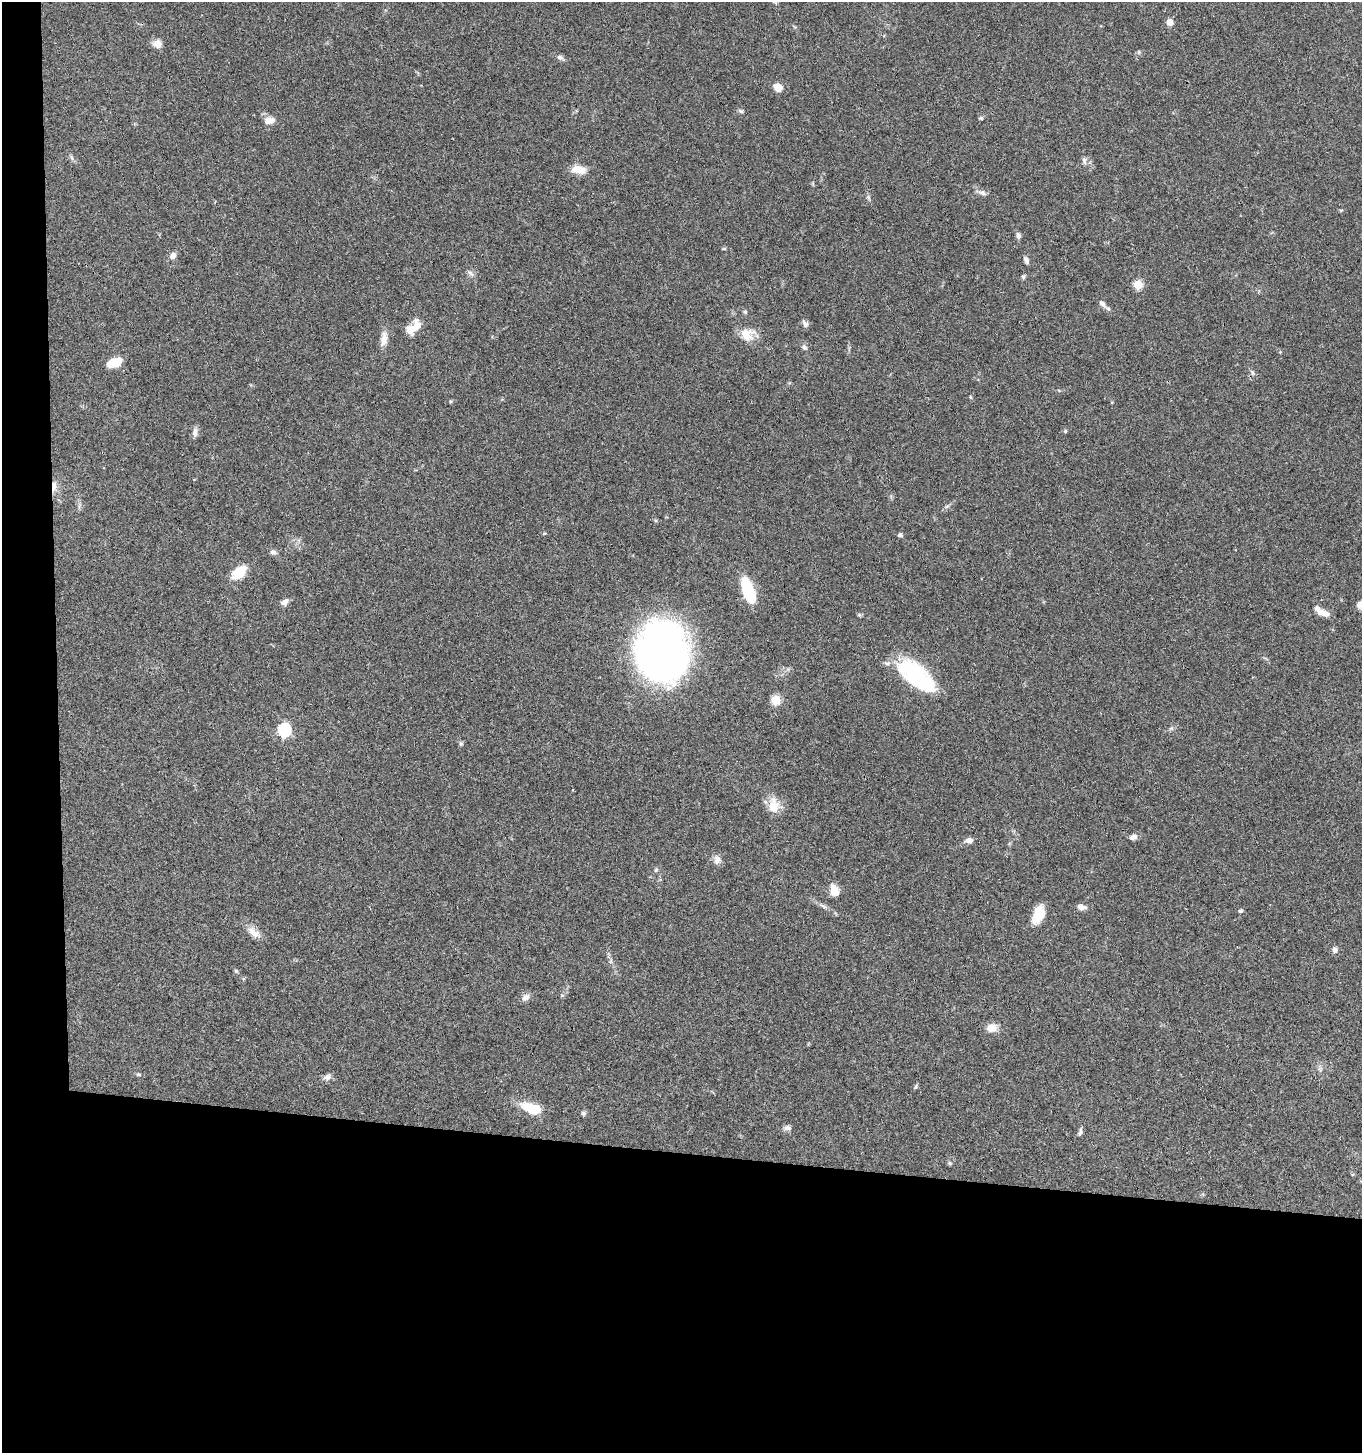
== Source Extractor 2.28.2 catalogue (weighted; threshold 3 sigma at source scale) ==
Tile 7 of 3 x 3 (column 1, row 3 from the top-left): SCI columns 205-1564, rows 6-1456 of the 4442 x 4368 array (HDU 1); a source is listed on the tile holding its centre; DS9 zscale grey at full resolution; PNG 1364 x 1455 px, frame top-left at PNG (2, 2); no overlay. Shown black and unused: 24% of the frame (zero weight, under 3 of 4 exposures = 6% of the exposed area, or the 3 px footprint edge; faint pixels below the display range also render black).
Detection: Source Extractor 2.28.2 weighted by HDU 2 'WHT'; one run over the whole footprint, this tile lists its part. Background 0.0676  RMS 0.0054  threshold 0.0241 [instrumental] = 3 sigma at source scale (4.5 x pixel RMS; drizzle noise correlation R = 1.50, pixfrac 1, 0.05/0.05 arcsec/px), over >= 5 px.
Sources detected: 73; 1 inside a brighter object's white glare — not listed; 2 inside a brighter listed object's ellipse — not listed separately; the other 70 listed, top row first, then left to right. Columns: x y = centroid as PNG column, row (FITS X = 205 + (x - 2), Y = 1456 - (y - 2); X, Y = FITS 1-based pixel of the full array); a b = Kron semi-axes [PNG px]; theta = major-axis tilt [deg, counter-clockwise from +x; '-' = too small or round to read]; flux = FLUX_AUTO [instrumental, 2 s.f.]
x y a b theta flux
1170 22 5 5 - 7.4
157 44 10 9 - 4
1139 52 5 4 - 0.7
560 57 8 6 -24 1.5
778 87 9 7 -28 5.6
741 111 6 5 - 0.95
981 118 5 5 - 0.73
269 120 14 9 11 4.3
72 158 7 4 -71 0.95
1084 160 11 5 -76 1.5
579 169 15 8 -9 7.3
982 193 12 6 -22 2.3
1341 210 6 3 19 0.57
1018 236 6 5 - 1.7
724 249 6 3 -18 0.55
173 256 8 7 - 2.6
1026 260 9 6 -69 1.7
471 273 11 4 -45 1.5
1023 277 6 5 - 0.93
1138 285 5 5 - 21
1102 303 11 7 -46 2.4
745 312 6 5 - 0.8
805 323 12 6 -53 1.7
414 327 20 10 43 8
745 333 25 11 9 6.6
384 339 18 9 84 4.6
804 347 7 5 -17 1.2
114 363 17 10 20 7.4
1252 372 9 4 -60 1.1
970 397 5 3 - 0.53
1065 431 5 4 - 0.67
195 432 14 6 86 2.2
54 487 15 5 85 3.2
900 535 4 4 - 1.7
273 552 9 6 -8 1.6
239 572 17 10 40 12
748 590 24 9 -69 33
285 602 12 7 33 2.2
1359 605 10 7 73 1.9
1322 613 14 7 -15 5.1
859 615 6 5 - 0.73
662 651 47 38 -89 290
916 676 45 19 -39 49
776 700 5 5 - 26
284 730 6 6 - 73
461 744 6 5 - 0.86
774 806 20 15 -86 8.1
1133 837 10 7 21 2
969 841 9 6 5 2.6
717 859 11 10 - 2.8
656 870 6 5 - 0.92
834 890 14 9 -71 5.8
823 906 12 4 -30 1.6
1081 907 9 6 -11 3.1
1241 911 5 5 - 0.94
1038 914 20 11 69 11
254 932 21 10 -40 5
1335 950 7 7 - 1.9
611 961 6 4 71 0.81
236 971 5 5 - 0.72
525 997 9 7 41 2.8
992 1028 14 10 14 4.7
139 1074 8 4 -8 0.81
327 1077 11 8 26 2.1
915 1087 6 4 73 0.78
531 1108 22 10 -26 15
583 1113 7 6 - 1
787 1128 10 7 7 1.8
1080 1132 11 5 74 1.5
950 1163 5 5 - 0.79
Overlapping masked pixels (flux is a lower limit): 1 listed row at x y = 54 487